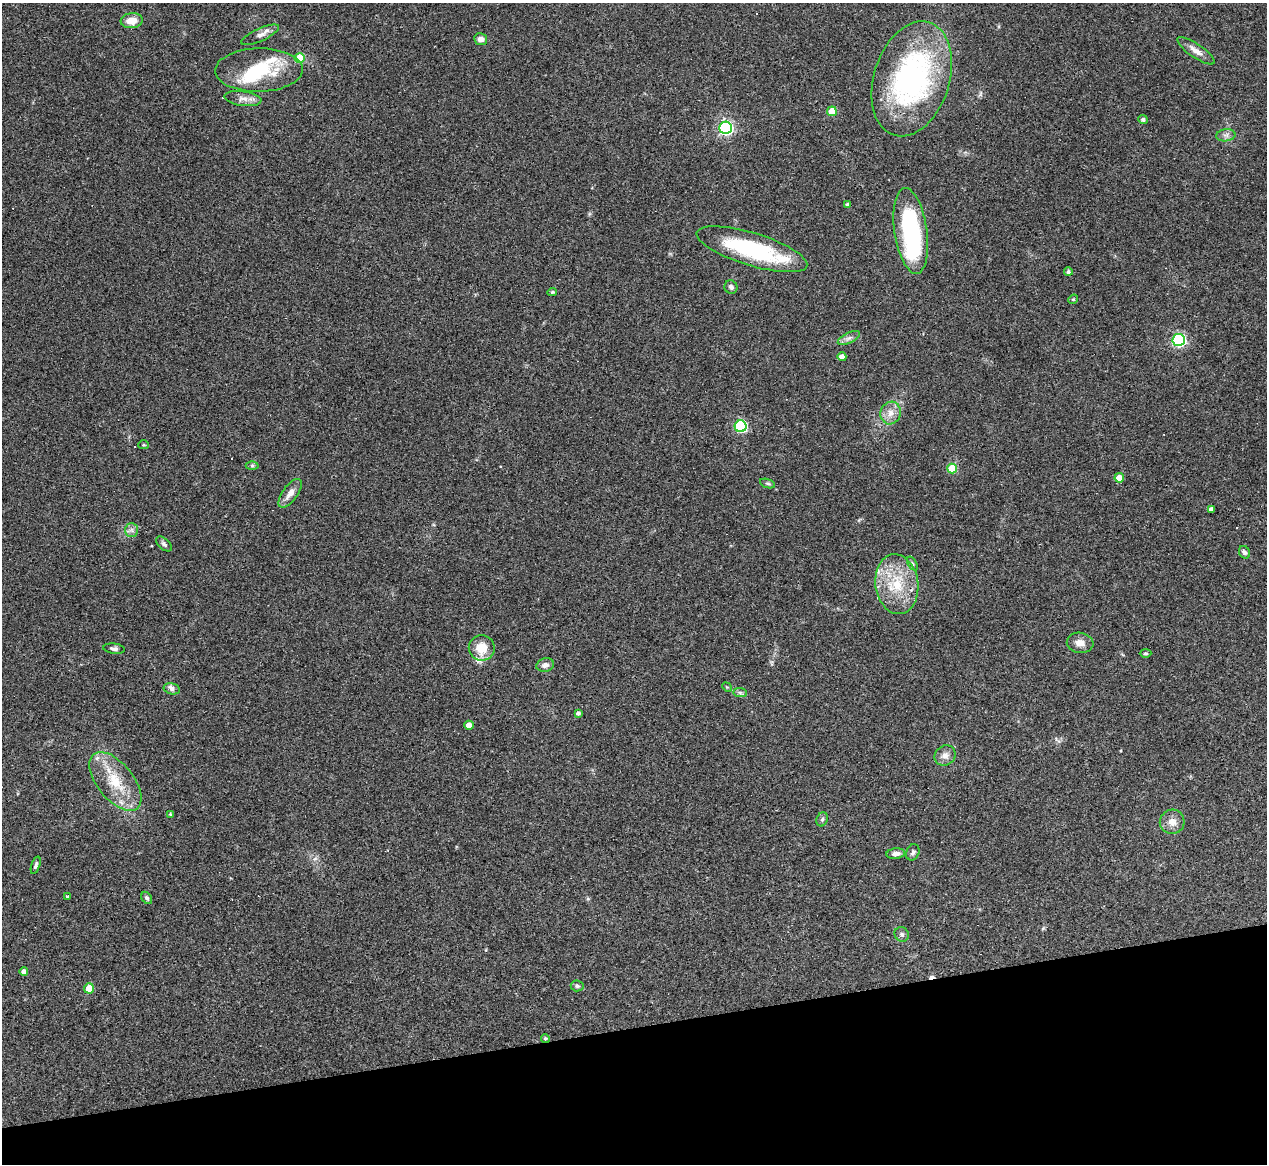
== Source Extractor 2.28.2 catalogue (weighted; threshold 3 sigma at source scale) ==
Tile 14 of 4 x 4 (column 2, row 4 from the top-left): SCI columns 1266-2530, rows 254-1415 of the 5061 x 5039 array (HDU 1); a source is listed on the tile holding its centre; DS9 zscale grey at full resolution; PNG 1269 x 1166 px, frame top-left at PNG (2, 3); each listed source drawn as its Kron ellipse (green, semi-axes under 4 px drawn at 4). Shown black and unused: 12% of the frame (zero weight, under 3 of 4 exposures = <1% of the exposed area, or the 3 px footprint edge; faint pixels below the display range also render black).
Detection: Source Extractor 2.28.2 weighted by HDU 2 'WHT'; one run over the whole footprint, this tile lists its part. Background 0.0954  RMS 0.0058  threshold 0.026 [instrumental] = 3 sigma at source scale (4.5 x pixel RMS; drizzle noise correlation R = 1.50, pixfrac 1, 0.05/0.05 arcsec/px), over >= 5 px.
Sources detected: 71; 1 inside a brighter object's white glare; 5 cosmic-ray / hot-pixel residue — neither listed nor drawn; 4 inside a brighter listed object's ellipse — not listed separately; the other 61 listed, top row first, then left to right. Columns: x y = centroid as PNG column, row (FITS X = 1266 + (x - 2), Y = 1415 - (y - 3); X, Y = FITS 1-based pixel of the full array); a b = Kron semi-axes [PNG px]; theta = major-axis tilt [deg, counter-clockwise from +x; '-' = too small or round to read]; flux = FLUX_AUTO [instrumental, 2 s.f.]
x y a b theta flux
132 21 11 7 6 7.4
260 35 20 6 24 3.4
481 39 6 6 - 3.1
1196 51 22 7 -34 4.6
300 58 5 5 - 21
259 70 44 21 1 31
912 79 59 38 72 120
243 99 19 7 -7 3.8
832 111 5 5 - 11
1143 120 5 4 - 1.3
726 128 6 6 - 140
1226 135 9 6 8 2.1
847 205 4 4 - 1.3
911 231 43 16 -82 66
752 249 57 16 -17 54
1068 272 4 4 - 1.3
731 287 7 6 - 1.5
552 292 5 4 - 0.74
1073 299 5 4 - 0.82
849 338 12 5 26 2.1
1179 340 6 6 - 96
842 357 4 4 - 3.2
891 413 11 10 - 5
741 426 6 6 - 68
143 445 5 4 - 0.76
252 465 6 4 0 0.92
952 468 5 5 - 18
1119 478 5 4 - 8.5
768 484 8 3 -19 0.87
290 493 17 7 54 5
1211 509 4 4 - 1.7
131 530 7 6 - 1.9
164 544 9 5 -42 1.4
1244 552 6 5 - 1.4
912 563 7 4 -59 1.2
897 584 30 21 -82 24
1080 643 13 10 -9 4.2
482 648 13 12 - 11
114 649 11 5 -6 1.6
1145 653 6 4 0 0.81
545 665 9 6 14 2.3
727 687 5 4 - 0.62
172 689 8 5 -12 1.8
740 693 7 4 -1 1.2
578 713 4 3 - 1.4
469 725 5 4 - 5.8
945 756 11 9 39 3.6
115 781 35 18 -51 21
170 814 3 3 - 0.64
822 819 7 5 69 1.2
1172 822 12 12 - 4.9
913 852 8 6 68 1.6
896 854 9 5 6 2.5
36 865 9 4 73 1.4
67 896 4 3 - 1
147 898 6 5 - 1.2
902 934 7 6 - 1.6
24 972 4 4 - 2.8
577 986 6 5 - 1.1
89 988 5 5 - 11
545 1038 4 4 - 0.99
Overlapping masked pixels (flux is a lower limit): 3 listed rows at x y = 912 79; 911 231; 545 1038